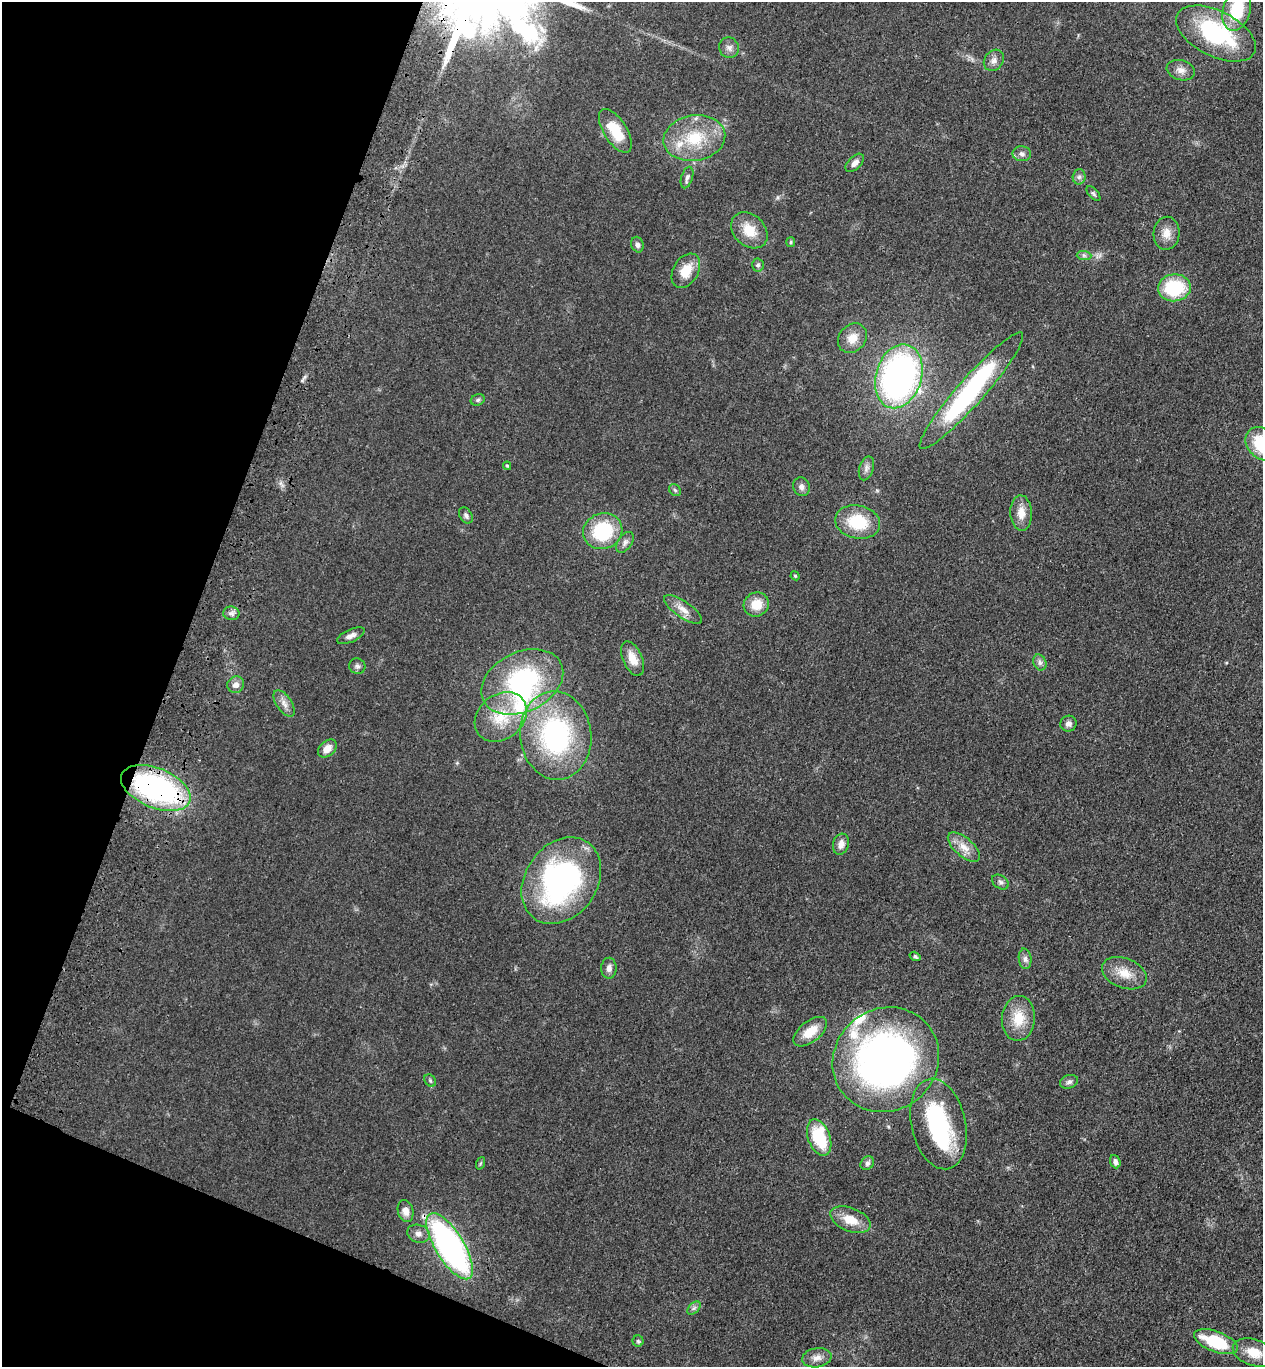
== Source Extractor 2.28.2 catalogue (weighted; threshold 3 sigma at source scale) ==
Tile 9 of 4 x 4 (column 1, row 3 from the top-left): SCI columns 248-1508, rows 1415-2779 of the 5668 x 5559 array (HDU 1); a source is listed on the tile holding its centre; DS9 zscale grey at full resolution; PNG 1265 x 1369 px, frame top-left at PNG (2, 2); each listed source drawn as its Kron ellipse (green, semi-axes under 4 px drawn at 4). Shown black and unused: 18% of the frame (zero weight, under 3 of 4 exposures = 6% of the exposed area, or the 3 px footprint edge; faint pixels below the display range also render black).
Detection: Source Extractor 2.28.2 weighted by HDU 2 'WHT'; one run over the whole footprint, this tile lists its part. Background 0.0513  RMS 0.0058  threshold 0.0259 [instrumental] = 3 sigma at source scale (4.5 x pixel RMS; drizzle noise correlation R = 1.50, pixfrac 1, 0.05/0.05 arcsec/px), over >= 5 px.
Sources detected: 85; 5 inside a brighter object's white glare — neither listed nor drawn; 3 inside a brighter listed object's ellipse — not listed separately; the other 77 listed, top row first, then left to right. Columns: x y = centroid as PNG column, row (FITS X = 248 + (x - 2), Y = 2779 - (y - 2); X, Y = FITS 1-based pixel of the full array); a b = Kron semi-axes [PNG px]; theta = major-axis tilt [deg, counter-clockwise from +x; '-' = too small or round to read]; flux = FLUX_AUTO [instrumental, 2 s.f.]
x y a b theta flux
1237 10 21 14 75 26
1216 33 43 22 -27 60
729 48 10 9 - 3
994 60 11 9 51 3.2
1181 70 14 10 -17 4.2
615 131 25 11 -58 17
694 138 31 22 9 28
1022 154 9 7 0 2.4
855 163 11 6 44 3.3
687 177 11 5 72 1.9
1079 177 8 6 88 1.7
1093 194 9 4 -49 1.2
749 230 20 15 -44 12
1167 233 16 13 87 6.4
791 242 5 4 - 0.73
637 245 8 6 -73 2.2
1084 255 7 4 -1 1.4
758 265 6 6 - 1.2
686 271 18 12 60 11
1174 288 16 13 7 36
852 338 16 13 49 8.2
899 376 33 23 73 200
971 391 77 13 49 100
478 400 7 5 22 1.2
1262 444 19 14 -45 31
507 466 4 4 - 0.54
866 468 12 7 73 2.6
801 487 9 8 - 2.4
675 490 6 5 - 1.1
1021 513 18 10 -87 7.1
466 515 9 6 -57 1.6
858 522 22 16 -12 25
603 531 20 17 22 37
625 542 11 7 56 2.5
795 576 4 4 - 0.73
756 604 13 12 - 10
683 609 22 8 -35 5.7
231 613 8 6 -8 1.9
351 636 15 6 24 3
633 659 18 9 -66 7.4
1040 662 8 6 -69 2
357 666 8 7 - 1.8
522 682 43 29 26 82
236 685 8 8 - 4.1
284 703 15 7 -56 3.9
501 717 28 22 39 21
1068 724 8 8 - 2.4
556 736 44 35 -83 94
327 749 10 7 41 5.4
156 788 37 20 -22 130
841 844 11 8 73 4
964 847 19 9 -40 7
561 881 46 36 55 130
1000 882 9 6 -34 1.8
915 956 6 4 -33 1.1
1025 959 10 6 -84 2.2
609 968 10 7 89 3
1124 973 23 14 -21 11
1018 1018 22 16 86 14
810 1032 20 10 38 12
886 1060 55 51 39 310
430 1080 7 5 -55 1.1
1069 1082 9 6 18 1.9
939 1124 46 27 -77 62
819 1138 19 11 -71 29
1115 1162 7 5 -67 2.3
481 1163 6 4 70 0.77
867 1163 7 6 - 1.9
406 1211 11 7 -75 4
850 1220 21 11 -22 11
418 1234 11 9 -17 3.3
450 1246 38 14 -58 180
694 1308 8 5 45 1.4
638 1341 5 5 - 0.9
1216 1342 23 10 -20 31
1254 1352 22 13 -19 11
817 1358 15 9 10 4.3
Overlapping masked pixels (flux is a lower limit): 2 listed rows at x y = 156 788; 450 1246
Isophote crosses this tile's border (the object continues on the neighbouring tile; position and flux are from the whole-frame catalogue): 2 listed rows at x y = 1237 10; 1262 444